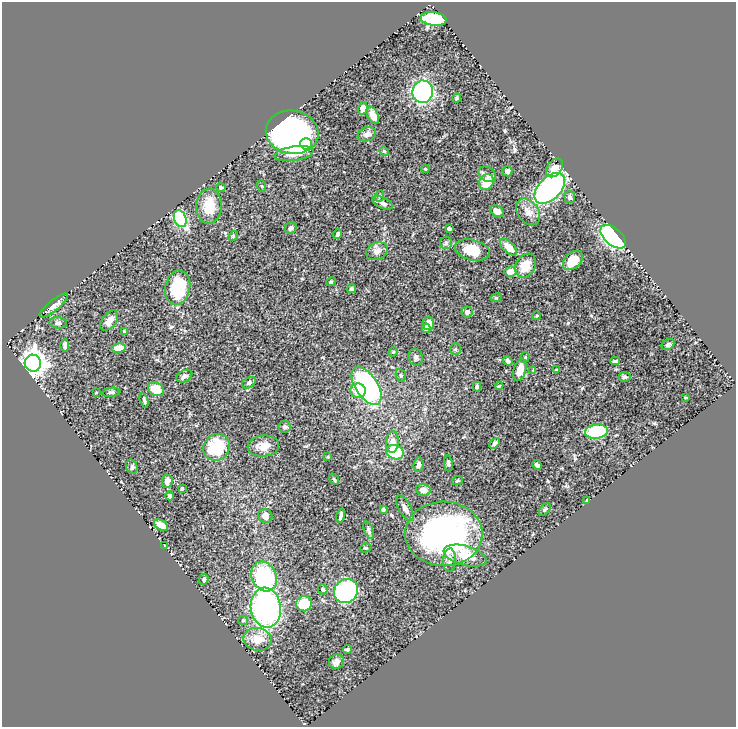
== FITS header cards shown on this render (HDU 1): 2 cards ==
NAXIS1  =                  734
NAXIS2  =                  725

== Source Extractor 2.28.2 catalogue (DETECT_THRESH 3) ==
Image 734 x 725 px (HDU 1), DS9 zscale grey, 1 PNG px = 1 image px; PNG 738 x 729 px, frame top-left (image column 1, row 725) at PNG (2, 2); each listed source drawn as its Kron ellipse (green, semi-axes under 4 px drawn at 4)
Background 0.472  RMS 0.02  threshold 0.0589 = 3 sigma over >= 5 px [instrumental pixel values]
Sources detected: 116; all 116 listed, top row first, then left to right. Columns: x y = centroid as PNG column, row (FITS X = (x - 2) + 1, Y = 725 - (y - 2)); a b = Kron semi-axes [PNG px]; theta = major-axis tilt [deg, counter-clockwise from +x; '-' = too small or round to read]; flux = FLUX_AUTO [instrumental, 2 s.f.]
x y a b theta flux
434 19 13 7 -9 76
423 92 11 10 - 200
457 98 4 3 - 2
363 108 6 4 76 7.7
373 115 9 5 -66 13
292 132 26 21 -10 400
367 134 9 7 18 6
306 144 6 5 - 10
384 151 5 4 - 1.5
294 154 20 7 9 16
554 168 10 7 52 15
425 169 4 3 - 1.1
507 171 5 5 - 5.4
487 174 9 7 -33 4.6
486 182 8 7 - 22
262 186 6 4 -70 1.4
221 187 5 4 - 2.2
550 188 18 11 46 260
380 196 6 3 69 1.4
570 197 6 5 - 3.3
383 203 11 5 -26 5.5
209 206 17 13 87 29
497 211 7 5 -34 6.6
528 212 15 10 -53 11
180 219 9 6 -68 120
291 228 6 5 - 2.7
449 229 4 3 - 2.5
338 234 5 4 - 2.7
233 236 5 4 - 1.3
613 237 15 8 -41 310
446 243 6 6 - 2.2
509 247 11 5 -43 14
472 250 18 10 -14 27
377 251 11 8 26 6.1
573 260 11 8 42 21
526 266 12 9 60 23
511 272 6 5 - 11
331 282 5 4 - 1.5
178 288 17 12 79 65
351 289 5 4 - 3
496 298 5 3 - 1.2
54 305 18 5 39 8.8
467 312 5 5 - 4.5
536 316 4 3 - 1
109 321 11 7 53 9.1
58 323 9 5 -6 3.1
428 323 6 5 - 14
426 328 4 4 - 5.9
124 331 4 3 - 1.3
65 345 6 3 -89 4.2
668 345 7 5 33 2.8
119 348 7 4 10 14
455 349 5 5 - 1.7
393 352 5 4 - 1.3
416 357 8 7 - 3.8
525 357 5 4 - 1.7
508 361 5 4 - 3.3
615 361 4 3 - 2.3
33 363 8 8 - 1400
520 370 11 6 73 16
533 370 4 3 - 1.1
556 370 3 3 - 1.2
401 375 6 5 - 2.2
184 376 8 5 29 3.8
625 377 6 5 - 2.6
249 383 7 5 31 2.6
367 386 21 11 -57 240
499 386 4 2 - 1.1
477 387 4 3 - 2
156 389 9 6 -33 24
358 391 7 7 - 19
111 392 9 4 9 2.7
96 393 3 2 - 0.76
685 397 4 2 - 0.9
144 401 7 3 -70 2.3
285 427 6 6 - 2.5
596 432 11 7 8 61
392 442 11 6 85 8.2
494 443 6 4 46 3.7
263 446 16 10 6 14
217 447 14 12 44 62
395 452 9 7 -18 49
328 457 4 2 - 0.95
448 463 8 3 -82 1.6
418 465 7 5 83 4.5
537 465 5 3 - 3
132 467 7 5 -74 2.6
334 479 6 3 -54 1.3
167 481 7 5 84 7.8
457 481 5 3 - 1.5
182 489 3 3 - 2
423 490 7 6 - 8.3
170 496 4 4 - 3.6
587 501 3 3 - 1.7
405 508 14 6 -61 8
383 510 3 3 - 2.6
545 510 7 4 51 2
265 516 7 7 - 7.1
341 516 7 3 75 3
161 525 8 5 -30 13
369 530 9 4 -70 3.2
444 534 39 32 -2 310
165 546 3 2 - 1
366 548 6 4 17 1.7
465 556 22 9 -15 21
449 560 11 6 87 5.2
264 576 15 12 -62 110
204 579 5 4 - 2.8
323 589 5 4 - 2
346 591 12 11 - 240
304 604 8 7 - 39
266 608 20 15 -83 290
243 620 5 4 - 1.8
257 639 14 11 -11 17
347 649 4 3 - 2.1
336 662 8 7 - 5